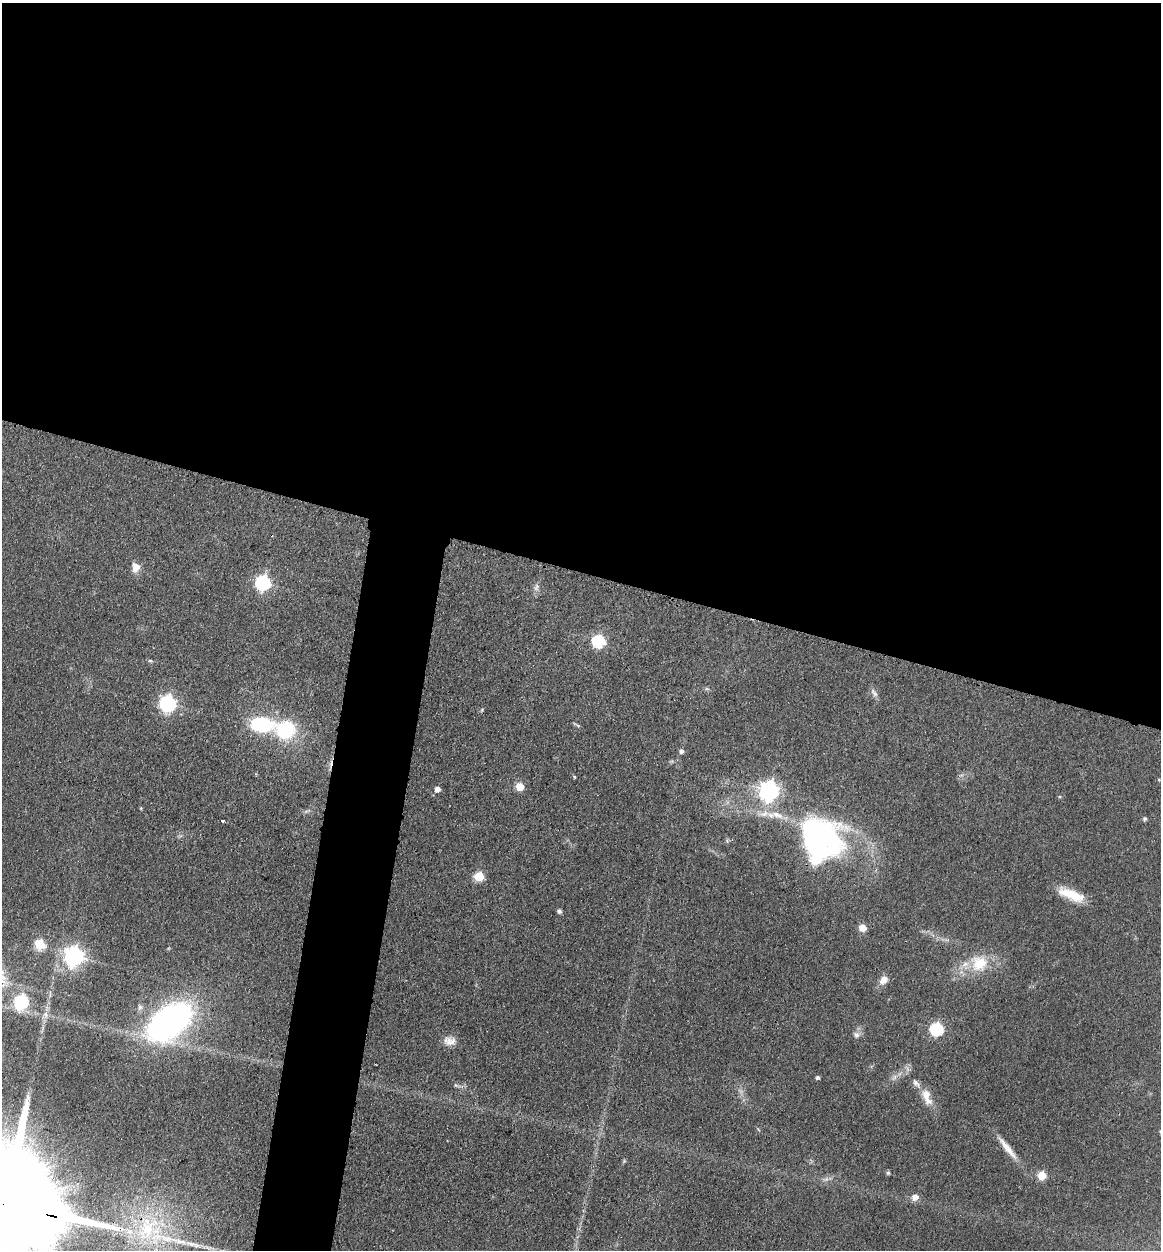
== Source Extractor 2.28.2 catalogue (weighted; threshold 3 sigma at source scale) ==
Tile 3 of 4 x 4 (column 3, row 1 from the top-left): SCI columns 2577-3735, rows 3764-5011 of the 5198 x 5223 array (HDU 1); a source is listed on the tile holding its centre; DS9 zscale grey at full resolution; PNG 1163 x 1252 px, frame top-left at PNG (2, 3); no overlay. Shown black and unused: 50% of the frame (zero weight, under 3 of 4 exposures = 3% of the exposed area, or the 3 px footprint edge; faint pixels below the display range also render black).
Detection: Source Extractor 2.28.2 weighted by HDU 2 'WHT'; one run over the whole footprint, this tile lists its part. Background 0.0721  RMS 0.0069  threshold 0.0309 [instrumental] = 3 sigma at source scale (4.5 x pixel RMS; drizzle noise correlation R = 1.50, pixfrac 1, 0.05/0.05 arcsec/px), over >= 5 px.
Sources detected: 58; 2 inside a brighter object's white glare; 1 cosmic-ray / hot-pixel residue — not listed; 4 inside a brighter listed object's ellipse — not listed separately; the other 51 listed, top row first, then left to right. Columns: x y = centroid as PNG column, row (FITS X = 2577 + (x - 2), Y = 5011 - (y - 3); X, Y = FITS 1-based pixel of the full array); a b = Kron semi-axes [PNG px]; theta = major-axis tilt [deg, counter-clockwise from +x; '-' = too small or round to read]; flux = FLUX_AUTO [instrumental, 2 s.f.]
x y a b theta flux
135 567 13 11 88 5.9
263 583 7 6 - 160
536 587 11 7 68 3
599 641 6 6 - 87
150 661 6 4 -1 0.97
706 689 7 4 0 1.2
874 693 13 6 -46 2.7
167 703 7 7 - 200
482 710 5 4 - 0.79
261 724 18 11 -5 59
577 725 13 3 -30 1.1
285 730 16 15 - 54
682 751 6 5 - 2.2
574 777 4 3 - 0.77
1159 780 4 3 - 0.51
520 787 5 5 - 20
437 789 5 5 - 4.8
769 791 8 7 - 370
141 808 4 3 - 0.66
307 811 12 3 23 1.7
764 814 19 7 6 7.2
1145 819 5 4 - 1.4
222 821 3 3 - 3.6
820 834 53 33 -33 180
727 841 5 5 - 1.1
479 876 6 5 - 31
1071 895 32 11 -22 17
559 911 5 5 - 1.7
862 928 5 5 - 13
40 944 6 5 - 44
74 956 7 7 - 340
979 963 23 22 - 23
883 980 12 9 48 5.3
21 1001 7 6 - 100
140 1007 8 7 - 2.4
45 1015 12 7 90 4.3
170 1020 47 28 36 210
937 1029 6 6 - 93
856 1035 9 8 - 3.1
449 1041 14 13 - 6.4
818 1077 4 4 - 1.7
894 1077 12 6 45 3.3
916 1083 13 8 -46 3.7
456 1085 7 5 -30 1.3
926 1095 19 11 -79 8.8
1007 1148 40 7 -52 11
888 1173 5 5 - 1.3
1042 1175 5 5 - 26
915 1197 6 6 - 5.9
6 1204 59 24 -15 49000
147 1228 46 43 -38 94
Overlapping masked pixels (flux is a lower limit): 2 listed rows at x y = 6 1204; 147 1228
Isophote crosses this tile's border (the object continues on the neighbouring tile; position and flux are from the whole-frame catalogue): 2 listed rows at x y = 21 1001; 6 1204